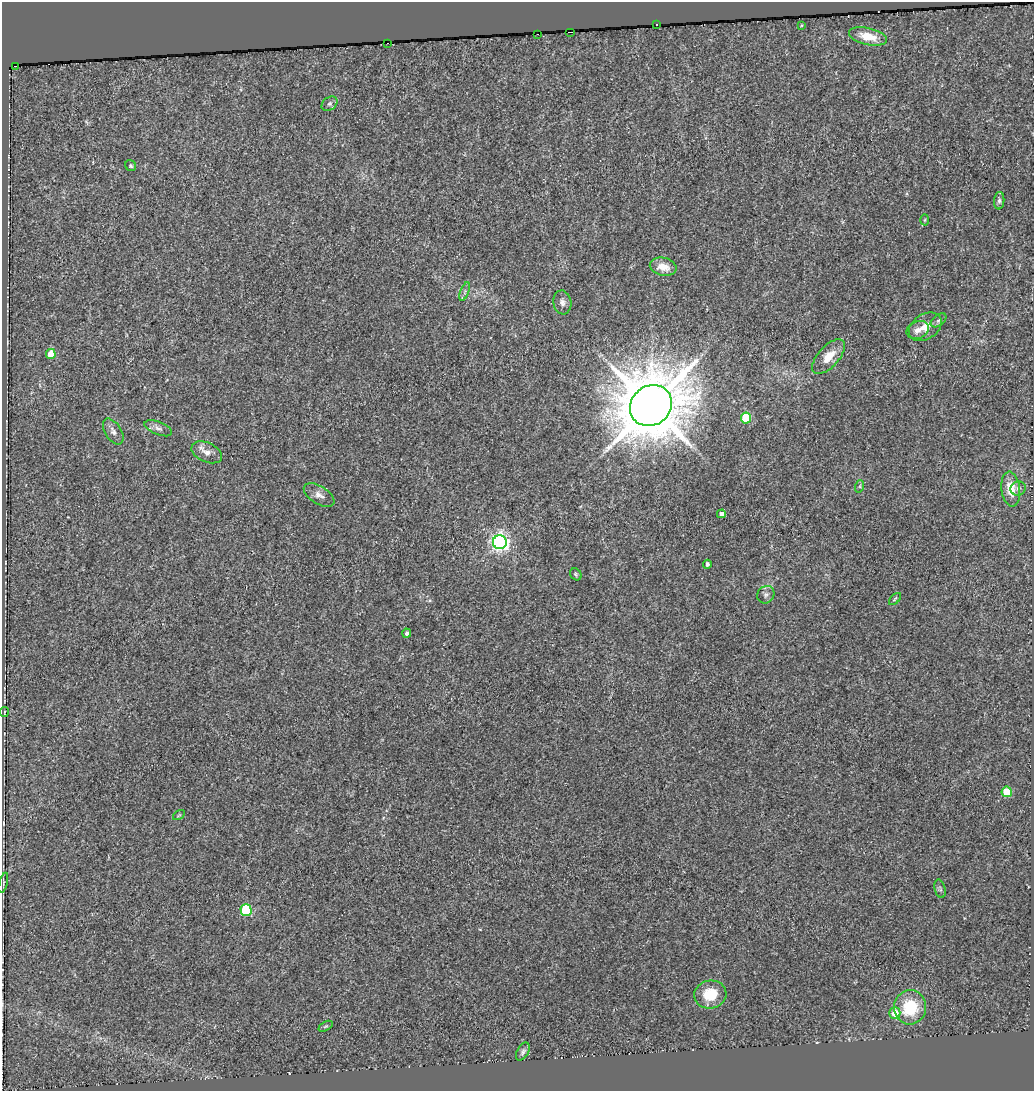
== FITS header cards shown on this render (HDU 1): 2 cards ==
NAXIS1  =                 1032
NAXIS2  =                 1089

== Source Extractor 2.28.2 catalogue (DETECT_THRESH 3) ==
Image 1032 x 1089 px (HDU 1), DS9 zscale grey, 1 PNG px = 1 image px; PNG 1036 x 1093 px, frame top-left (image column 1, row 1089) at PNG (2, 2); each listed source drawn as its Kron ellipse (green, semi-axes under 4 px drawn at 4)
Background -2.34e-05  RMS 0.0029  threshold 0.00875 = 3 sigma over >= 5 px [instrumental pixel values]
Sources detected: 46; all 46 listed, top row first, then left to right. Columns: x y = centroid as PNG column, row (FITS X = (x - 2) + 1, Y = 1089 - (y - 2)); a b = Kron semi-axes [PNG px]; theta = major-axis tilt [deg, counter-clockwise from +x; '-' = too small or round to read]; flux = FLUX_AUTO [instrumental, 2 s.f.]
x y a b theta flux
656 24 3 2 - 0.31
802 25 4 3 - 0.21
570 32 5 2 - 4.8
537 34 2 2 - 0.16
868 36 19 8 -13 3.8
387 43 2 2 - 0.13
16 66 3 2 - 2.4
329 104 9 6 38 0.55
131 166 6 5 - 0.33
999 201 9 5 85 0.52
925 220 5 3 - 0.2
663 267 13 9 -13 2.5
465 292 10 3 69 0.43
562 302 12 9 -80 1
938 320 9 5 37 0.49
925 327 18 12 34 2.8
918 330 11 8 25 1.3
51 354 5 5 - 3.6
829 357 21 10 48 3.4
651 406 22 19 39 1300
746 418 5 5 - 9.7
158 428 14 6 -22 0.83
113 431 14 8 -58 1.2
207 452 16 9 -24 1.6
860 486 6 4 72 0.27
1018 488 8 7 - 0.64
1011 489 17 9 -83 3.8
319 495 17 9 -32 1.4
721 514 4 4 - 0.74
500 542 7 7 - 77
707 564 4 3 - 0.47
576 574 6 5 - 0.33
766 595 9 8 - 0.71
895 599 7 4 46 0.29
407 633 4 4 - 0.62
4 712 5 2 - 0.16
1007 792 5 5 - 5.3
179 815 6 4 34 0.26
3 883 10 2 75 0.28
940 889 9 5 -75 0.45
246 910 6 5 - 15
710 995 16 14 12 5.3
910 1007 17 16 - 9
895 1013 6 5 - 3
326 1026 8 4 31 0.3
523 1052 10 5 61 0.55